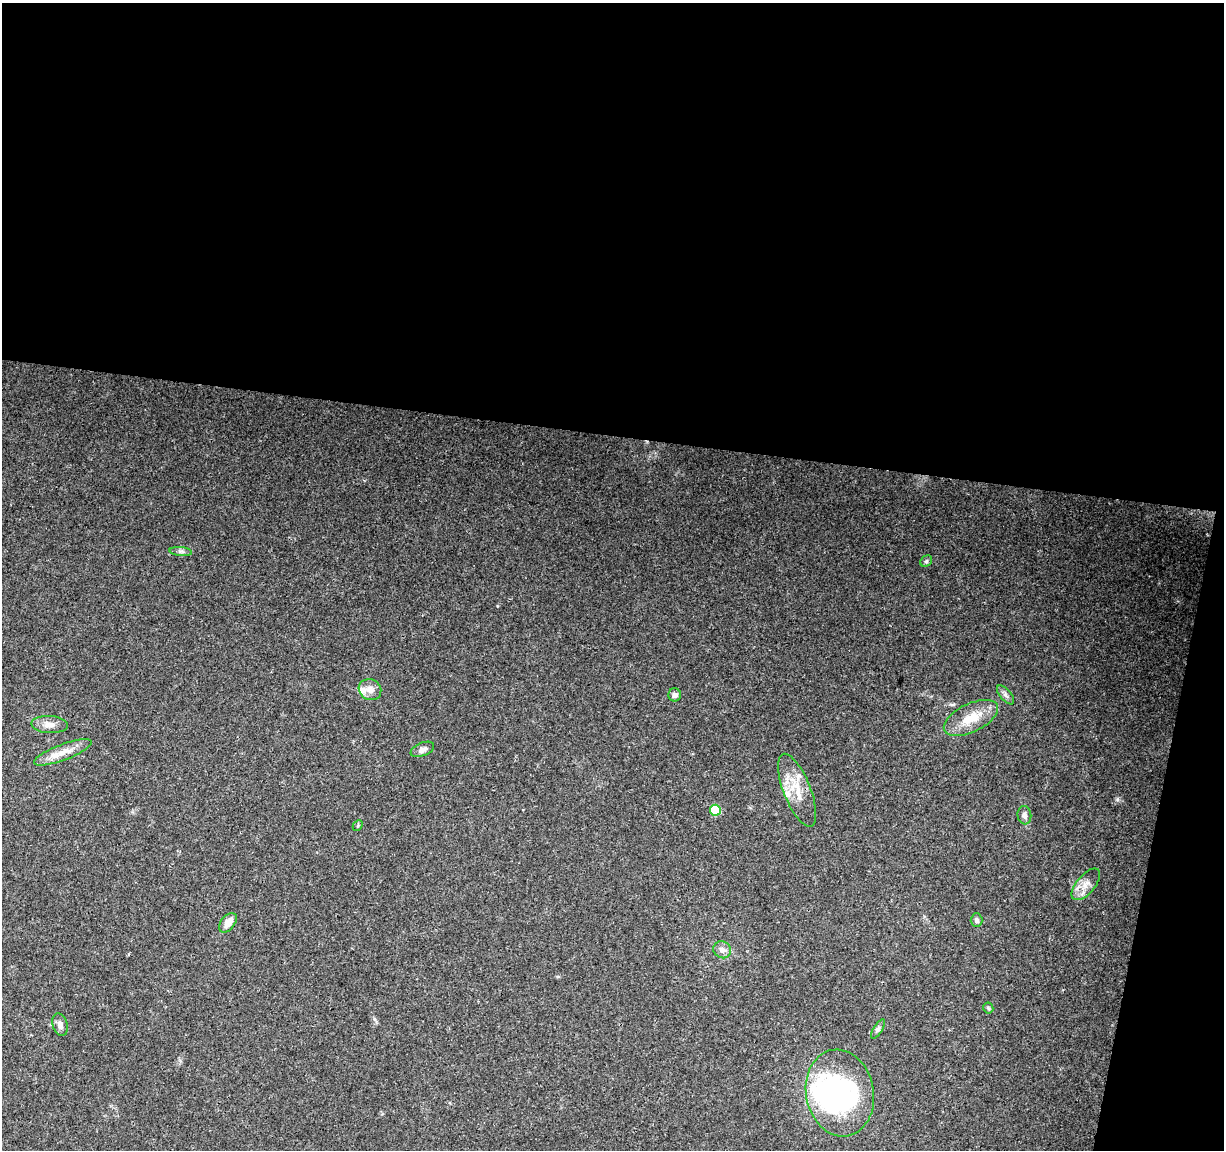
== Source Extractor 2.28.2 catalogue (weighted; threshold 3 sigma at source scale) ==
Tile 4 of 4 x 4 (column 4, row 1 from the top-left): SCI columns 3665-4886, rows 3668-4815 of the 4895 x 5100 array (HDU 1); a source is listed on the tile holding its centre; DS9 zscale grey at full resolution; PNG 1226 x 1152 px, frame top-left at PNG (2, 3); each listed source drawn as its Kron ellipse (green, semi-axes under 4 px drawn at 4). Shown black and unused: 41% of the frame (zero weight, under 3 of 4 exposures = <1% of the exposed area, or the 3 px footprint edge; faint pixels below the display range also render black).
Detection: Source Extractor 2.28.2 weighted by HDU 2 'WHT'; one run over the whole footprint, this tile lists its part. Background 0.0215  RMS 0.004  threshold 0.0182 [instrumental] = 3 sigma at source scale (4.5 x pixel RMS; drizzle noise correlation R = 1.50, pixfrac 1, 0.0396/0.0396 arcsec/px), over >= 5 px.
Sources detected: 24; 1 inside a brighter object's white glare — neither listed nor drawn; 2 inside a brighter listed object's ellipse — not listed separately; the other 21 listed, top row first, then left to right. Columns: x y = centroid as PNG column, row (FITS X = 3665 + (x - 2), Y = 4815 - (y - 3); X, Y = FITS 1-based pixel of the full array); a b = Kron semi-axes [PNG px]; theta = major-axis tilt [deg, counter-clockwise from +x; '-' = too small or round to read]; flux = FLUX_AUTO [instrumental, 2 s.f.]
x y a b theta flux
181 552 11 4 -5 1.1
926 561 6 5 - 0.77
370 690 11 10 - 2.9
675 695 6 6 - 1.5
1005 695 11 5 -50 1.4
971 718 29 14 26 10
50 724 18 8 -3 3.4
422 749 12 6 23 1.8
63 752 30 8 21 5.6
797 790 39 13 -69 9.9
715 810 5 5 - 14
1024 815 9 7 -85 1.8
358 825 6 4 47 0.55
1086 884 19 9 50 4.1
977 920 7 6 - 1.2
228 923 11 7 51 4.1
722 950 9 8 - 2.5
988 1008 5 5 - 0.6
60 1025 11 7 -73 2
878 1029 11 4 58 1.1
840 1093 44 34 -79 77
Unlisted compact peaks at least as high as the median listed source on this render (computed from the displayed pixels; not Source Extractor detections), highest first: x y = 1117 799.